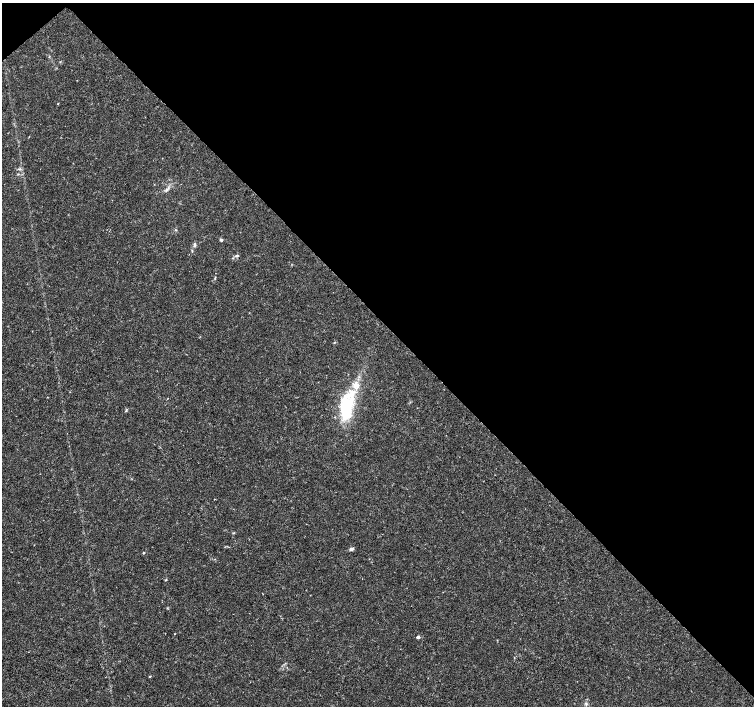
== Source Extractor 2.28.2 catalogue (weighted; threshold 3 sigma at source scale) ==
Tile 3 of 4 x 4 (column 3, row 1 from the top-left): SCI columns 3009-4512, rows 4373-5779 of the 6022 x 5995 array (HDU 1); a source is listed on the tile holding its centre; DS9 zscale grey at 2 x 2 block average (1 PNG px = mean of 2 x 2 image px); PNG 756 x 708 px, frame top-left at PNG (2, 3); no overlay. Shown black and unused: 46% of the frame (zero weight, under 3 of 4 exposures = <1% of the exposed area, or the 3 px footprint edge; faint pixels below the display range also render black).
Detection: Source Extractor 2.28.2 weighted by HDU 2 'WHT'; one run over the whole footprint, this tile lists its part. Background 0.00168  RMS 9.3e-04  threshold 0.00418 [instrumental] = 3 sigma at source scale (4.5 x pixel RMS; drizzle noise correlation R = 1.50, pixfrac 1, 0.0396/0.0396 arcsec/px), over >= 5 px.
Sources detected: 15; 1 inside a brighter object's white glare — not listed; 1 inside a brighter listed object's ellipse — not listed separately; the other 13 listed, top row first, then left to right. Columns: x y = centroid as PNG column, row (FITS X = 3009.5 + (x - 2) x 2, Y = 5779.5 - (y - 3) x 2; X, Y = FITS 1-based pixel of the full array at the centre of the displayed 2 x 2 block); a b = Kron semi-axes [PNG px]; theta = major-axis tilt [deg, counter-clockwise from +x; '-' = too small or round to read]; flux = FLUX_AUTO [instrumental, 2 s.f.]
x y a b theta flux
167 190 7 3 59 0.53
176 230 3 2 - 0.15
221 240 4 3 - 0.34
195 244 5 4 - 0.48
237 256 6 3 -2 0.35
345 406 25 11 67 14
126 410 6 2 62 0.2
234 533 3 2 - 0.17
351 549 5 3 - 0.61
144 553 3 3 - 0.18
418 637 2 2 - 0.77
150 676 3 2 - 0.16
586 703 4 4 - 0.35
Diffuse or blended objects may show on this block-average render without a row.